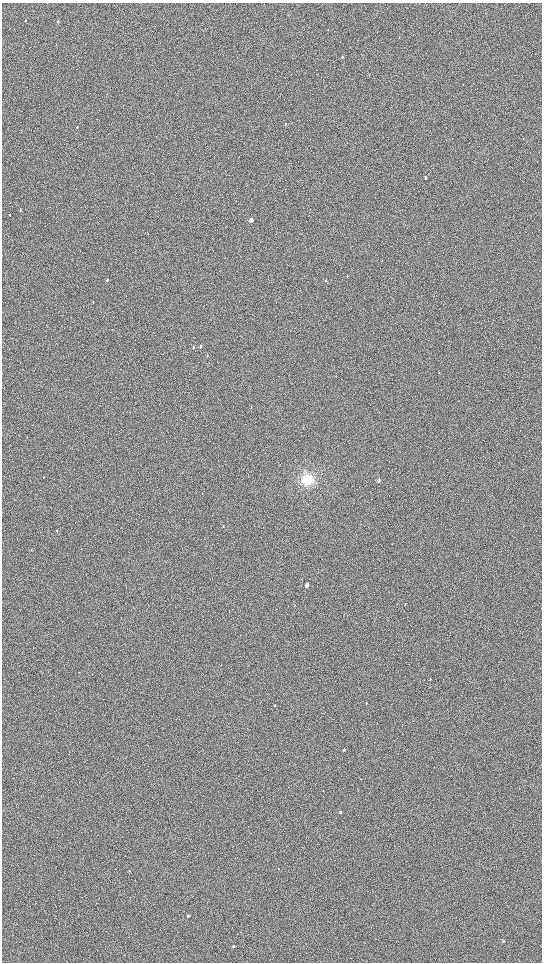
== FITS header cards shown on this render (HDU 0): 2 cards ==
NAXIS1  =                 1080 / length of data axis 1
NAXIS2  =                 1920 / length of data axis 2

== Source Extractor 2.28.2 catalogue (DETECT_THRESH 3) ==
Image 1080 x 1920 px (HDU 0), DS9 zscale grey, zoomed out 1/2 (1 PNG px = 2 x 2 image px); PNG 544 x 964 px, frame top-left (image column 1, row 1919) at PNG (2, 3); no overlay
Background 898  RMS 120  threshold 364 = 3 sigma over >= 5 px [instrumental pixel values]
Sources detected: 33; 1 cannot appear on this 1/2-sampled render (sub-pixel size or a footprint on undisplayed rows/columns) and is not listed; the other 32 listed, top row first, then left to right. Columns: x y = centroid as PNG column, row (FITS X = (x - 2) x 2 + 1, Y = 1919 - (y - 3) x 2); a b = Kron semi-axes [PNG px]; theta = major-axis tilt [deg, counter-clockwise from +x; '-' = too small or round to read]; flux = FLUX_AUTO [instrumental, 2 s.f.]
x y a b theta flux
26 20 3 2 - 10000
57 22 3 2 - 17000
399 37 2 2 - 6900
342 57 3 2 - 17000
285 124 3 2 - 13000
77 127 3 2 - 12000
426 178 3 2 - 27000
20 210 3 2 - 9600
10 215 3 2 - 9600
251 220 3 2 - 180000
347 276 3 2 - 9400
107 280 3 2 - 30000
93 302 3 2 - 10000
201 346 3 2 - 29000
193 347 3 2 - 17000
207 356 3 2 - 8800
251 408 3 2 - 8900
307 479 12 11 - 410000
379 480 3 2 - 40000
223 526 3 2 - 8900
57 531 2 2 - 8600
307 585 3 2 - 180000
430 679 3 2 - 19000
366 703 2 2 - 10000
275 705 3 2 - 18000
344 750 2 2 - 48000
341 812 2 2 - 41000
278 869 2 1 - 6300
129 871 2 2 - 19000
188 916 2 2 - 100000
503 941 2 2 - 44000
233 946 2 2 - 65000
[1 sub-pixel or undisplayed-footprint detection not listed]